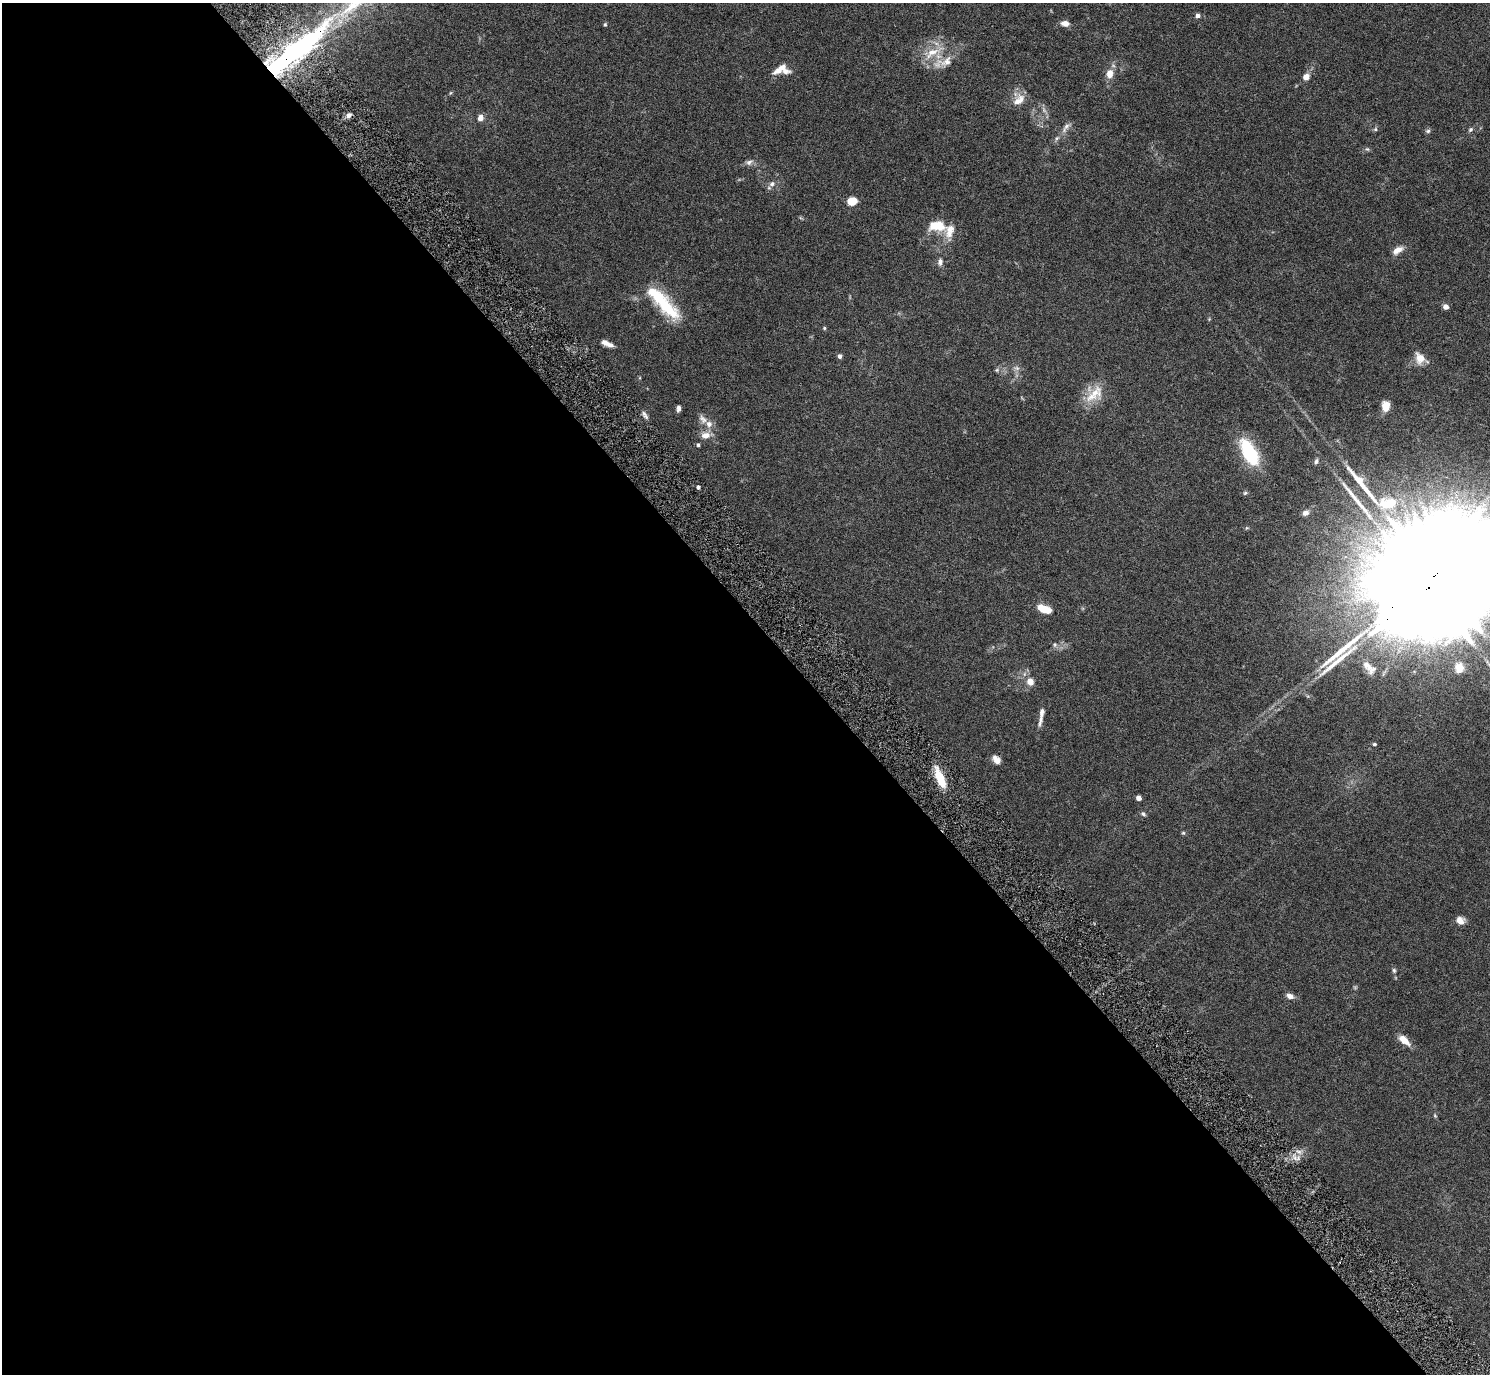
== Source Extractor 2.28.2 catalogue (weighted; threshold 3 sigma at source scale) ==
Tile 9 of 4 x 4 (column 1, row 3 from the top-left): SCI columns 5-1492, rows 1678-3049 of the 6002 x 5991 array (HDU 1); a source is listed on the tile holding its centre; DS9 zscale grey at full resolution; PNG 1492 x 1376 px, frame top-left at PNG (2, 3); no overlay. Shown black and unused: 55% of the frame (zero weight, under 5 of 9 exposures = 3% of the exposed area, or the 3 px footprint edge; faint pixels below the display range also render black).
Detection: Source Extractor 2.28.2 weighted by HDU 2 'WHT'; one run over the whole footprint, this tile lists its part. Background 0.0656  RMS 0.0033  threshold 0.0133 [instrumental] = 3 sigma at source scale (4.09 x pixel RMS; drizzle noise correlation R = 1.36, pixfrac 0.8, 0.05/0.05 arcsec/px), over >= 5 px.
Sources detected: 73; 2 too faint to see at this stretch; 2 inside a brighter object's white glare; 2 long thin detections or spike segments (spike, bleed or trail) — not listed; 6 inside a brighter listed object's ellipse — not listed separately; the other 61 listed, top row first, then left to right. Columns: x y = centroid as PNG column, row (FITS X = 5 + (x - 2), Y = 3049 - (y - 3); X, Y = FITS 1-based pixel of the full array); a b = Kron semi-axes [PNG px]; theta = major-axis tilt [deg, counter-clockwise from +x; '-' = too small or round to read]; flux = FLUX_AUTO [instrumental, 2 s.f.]
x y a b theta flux
1198 16 5 5 - 1.4
1065 23 9 6 -6 2
605 25 5 4 - 0.4
295 51 66 13 39 100
933 52 31 10 27 5.7
946 61 22 11 40 4.2
779 69 19 7 36 2.9
1110 74 9 7 72 3.2
1306 77 6 6 - 2.4
450 93 5 3 - 0.3
1019 100 18 10 41 3.2
349 115 7 6 - 1.3
480 118 5 5 - 2.7
1066 127 19 6 53 1.8
1375 129 6 5 - 0.51
1470 130 6 5 - 0.6
1428 131 6 5 - 0.61
1367 149 6 4 -41 0.45
749 162 11 6 26 1.1
772 184 9 6 30 1.2
852 201 7 5 17 12
936 226 19 11 -2 6.5
1397 250 13 7 32 2.4
940 262 9 6 83 1.1
664 304 46 16 -49 16
1446 307 4 4 - 2.4
824 328 4 4 - 0.34
607 344 15 5 -25 2.2
840 356 5 5 - 0.8
1420 358 13 10 -66 3.6
997 370 6 5 - 0.5
1095 394 32 16 42 6.8
1386 406 12 8 -86 3
678 408 8 5 86 1
645 415 13 5 -60 1.1
703 419 14 8 -56 1.9
705 435 13 9 4 2.5
698 445 5 4 - 0.55
1249 453 30 13 -62 20
1316 461 7 6 - 0.82
698 487 4 3 - 0.84
1245 493 6 5 - 0.5
1388 503 27 15 4 11
1306 513 8 6 17 1.2
1429 583 75 24 39 44000
1045 609 14 7 -20 5.8
1055 645 6 5 - 0.58
1459 668 13 11 -89 3.3
1372 669 16 11 34 2.4
1030 682 5 5 - 4
1041 719 21 6 77 1.7
1374 744 5 4 - 0.48
997 761 10 8 -29 1.6
940 778 24 8 -66 6.8
1139 798 4 4 - 2.4
1143 814 7 5 -32 0.6
1183 833 5 4 - 0.4
1460 921 8 7 - 2.5
1394 970 6 5 - 0.52
1290 996 9 6 -20 1.6
1404 1040 16 8 -41 3
Overlapping masked pixels (flux is a lower limit): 2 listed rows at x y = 295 51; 1429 583
Isophote crosses this tile's border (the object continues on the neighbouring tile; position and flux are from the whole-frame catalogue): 2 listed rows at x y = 295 51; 1429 583